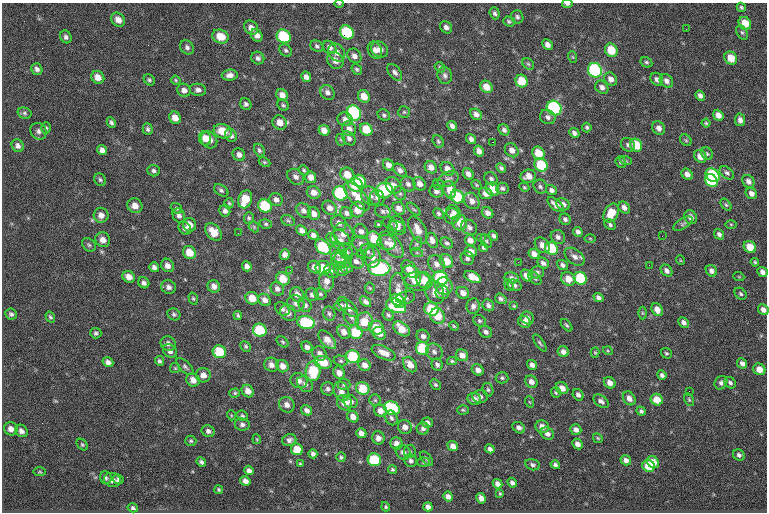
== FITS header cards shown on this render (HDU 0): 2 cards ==
NAXIS1  =                  765
NAXIS2  =                  510

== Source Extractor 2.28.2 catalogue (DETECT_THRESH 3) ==
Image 765 x 510 px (HDU 0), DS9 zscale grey, 1 PNG px = 1 image px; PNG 769 x 514 px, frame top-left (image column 1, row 510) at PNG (2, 3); each listed source drawn as its Kron ellipse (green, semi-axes under 4 px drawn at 4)
Background -1.71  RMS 10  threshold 30.7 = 3 sigma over >= 5 px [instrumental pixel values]
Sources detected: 478; all 478 listed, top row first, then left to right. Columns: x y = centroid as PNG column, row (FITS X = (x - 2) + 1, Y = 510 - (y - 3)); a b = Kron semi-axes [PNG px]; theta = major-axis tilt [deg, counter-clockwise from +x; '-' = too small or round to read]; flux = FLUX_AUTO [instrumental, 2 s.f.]
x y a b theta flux
339 4 4 3 - 580
567 4 5 3 - 1700
741 7 5 4 - 1200
495 13 6 5 - 1700
517 17 7 6 - 1800
118 20 8 6 -49 4800
509 21 6 5 - 1300
745 23 7 6 - 11000
446 27 6 5 - 2900
251 28 8 6 -48 4100
686 29 2 2 - 300
347 32 7 6 - 39000
742 32 8 5 -61 1400
257 35 6 5 - 4100
284 36 7 6 - 37000
66 37 7 5 -62 1900
220 37 8 7 - 12000
547 45 6 4 -47 3400
317 46 7 5 -32 1500
187 47 8 6 -48 2100
330 47 7 5 -44 2900
380 49 9 7 -36 4400
286 50 7 5 -44 1500
375 50 9 7 -66 4000
611 50 7 6 - 15000
337 52 9 7 -55 5000
354 56 8 6 -50 3400
573 57 6 3 -70 820
258 58 7 6 - 2100
731 58 7 6 - 10000
335 60 9 7 -50 5200
646 62 6 5 - 1300
528 64 6 5 - 1200
440 67 6 4 -47 920
37 69 6 5 - 2300
357 69 6 4 -53 1200
595 70 7 6 - 79000
395 72 9 6 -52 2500
230 75 8 5 4 3300
445 75 8 7 - 2600
98 77 7 6 - 5700
306 77 5 5 - 3000
611 79 7 6 - 4200
657 79 7 5 -49 2600
149 80 6 4 -45 1300
176 80 5 4 - 850
522 81 6 6 - 16000
666 81 7 6 - 2900
486 87 7 5 -46 8100
602 87 7 6 - 3000
184 90 7 6 - 3500
198 90 8 6 -9 2400
327 92 8 6 -50 2900
282 95 6 5 - 4400
700 95 5 4 - 2500
364 96 7 5 -58 7900
246 104 6 5 - 1700
283 105 6 5 - 1100
554 108 8 7 - 91000
404 112 6 6 - 1200
24 113 7 5 -16 1400
354 113 8 7 - 73000
476 114 6 5 - 3400
384 115 6 5 - 1400
718 115 6 5 - 4500
548 117 8 7 - 2400
175 118 6 5 - 6300
345 119 7 7 - 3000
740 120 6 5 - 3000
111 122 5 4 - 1700
280 122 7 7 - 6600
706 123 4 4 - 920
452 126 5 4 - 2500
587 127 5 4 - 1100
46 128 5 4 - 1000
659 128 7 6 - 3600
148 129 6 5 - 1500
349 129 8 6 -55 3900
366 129 6 5 - 14000
324 130 6 5 - 5000
504 130 6 5 - 2200
38 131 9 7 -55 2600
223 131 9 7 -20 12000
574 133 6 4 -43 2400
231 135 7 5 -55 2500
349 138 8 6 -51 2300
205 139 7 6 - 5600
471 139 5 4 - 2400
209 140 9 7 -51 6500
341 140 6 4 -71 860
686 140 6 5 - 1000
438 141 7 5 -59 1300
492 142 2 2 - 4200
628 145 8 6 -44 2100
636 145 7 5 -53 17000
18 146 6 5 - 2500
102 150 5 4 - 3000
259 150 7 5 -63 1500
512 150 8 6 -47 4100
479 151 5 5 - 3900
538 153 7 6 - 13000
707 154 6 5 - 1100
239 155 7 6 - 3000
700 156 7 5 -47 7000
626 161 6 4 -19 830
264 162 6 4 -26 960
621 162 6 5 - 1600
388 165 6 5 - 3700
541 165 7 6 - 27000
431 167 6 5 - 4600
501 168 5 4 - 1500
447 169 7 6 - 4400
304 170 5 4 - 990
400 170 8 5 -44 2600
154 171 6 5 - 1700
727 173 8 5 -39 1900
468 174 6 5 - 3000
687 174 6 5 - 3600
347 175 7 6 - 9200
712 175 7 6 - 62000
528 176 8 6 8 5200
296 177 9 7 -38 2900
311 177 6 5 - 4200
448 179 11 7 22 2800
491 179 7 6 - 1900
100 180 6 5 - 1300
360 181 7 5 -49 10000
711 181 7 5 -45 39000
748 181 7 5 -51 3800
408 184 8 6 -44 2400
419 184 7 6 - 4100
355 185 7 6 - 25000
393 185 9 7 -52 4800
439 185 6 5 - 1200
476 185 5 4 - 840
524 187 5 3 - 860
540 187 7 6 - 1800
502 188 6 5 - 1700
493 189 7 6 - 11000
221 190 8 5 -33 1600
384 190 8 8 - 36000
450 190 9 6 -75 7800
551 190 6 4 -34 2500
436 191 7 6 - 2400
314 192 7 6 - 4500
340 193 7 6 - 60000
400 193 7 5 -66 1500
486 193 7 5 -18 4300
751 193 6 5 - 3800
357 196 17 7 -49 9500
370 196 10 8 -44 4100
457 197 7 6 - 30000
377 198 8 7 - 2200
245 199 9 6 71 15000
276 200 7 6 - 2800
472 201 9 7 -50 4600
229 203 5 4 - 920
563 204 7 5 -33 3400
556 205 10 5 -39 4400
726 205 7 4 -53 1100
135 206 8 7 - 5400
265 206 7 6 - 31000
624 207 6 5 - 3500
176 208 6 5 - 1200
330 208 8 6 -43 4100
399 208 7 6 - 4500
414 209 8 3 -44 1000
358 210 8 7 - 7600
225 211 6 5 - 2400
304 211 8 6 -45 2800
383 211 8 6 -21 2000
454 212 8 6 -38 2300
347 213 6 5 - 2100
487 213 6 5 - 3400
611 213 10 7 62 13000
314 214 6 5 - 3500
438 214 5 5 - 1300
101 215 7 7 - 4400
179 215 7 6 - 2700
452 216 8 7 - 3600
691 217 7 6 - 3200
249 218 6 5 - 1200
565 219 6 5 - 2000
288 221 7 5 -27 1400
460 222 8 7 - 8300
339 223 8 7 - 3500
266 224 6 4 -16 1100
390 224 8 6 -45 1600
398 224 8 6 -56 4500
683 224 11 5 31 1700
731 224 5 4 - 720
189 225 7 6 - 5800
378 225 3 3 - 720
610 225 6 5 - 1600
254 227 6 4 -48 1000
469 227 8 7 - 2400
185 228 7 5 -47 2600
397 228 9 6 -26 3700
302 230 6 4 -42 3000
418 230 15 7 -63 8400
361 231 7 6 - 3000
213 232 10 6 -49 9700
578 232 5 4 - 2300
238 233 3 2 - 530
343 234 11 9 -64 5200
719 234 6 4 -50 2200
313 235 5 4 - 2300
493 236 5 4 - 1800
662 236 2 2 - 330
558 237 7 6 - 2300
332 238 6 4 -30 940
481 238 5 4 - 730
590 238 6 4 -1 730
374 239 8 6 -47 16000
103 240 7 7 - 4700
340 240 11 9 -50 3700
432 240 8 5 -65 3600
470 240 6 5 - 4200
486 241 7 5 -61 1300
361 243 8 7 - 2700
386 243 9 7 -11 3400
447 243 7 5 -36 1700
416 244 8 5 54 1400
89 245 8 5 -44 1500
392 245 16 8 -50 8500
542 245 9 6 -48 4500
323 247 9 6 -44 36000
750 247 6 5 - 10000
483 248 4 4 - 1100
551 248 7 6 - 27000
346 251 9 6 -55 2700
367 251 8 6 -45 2100
471 252 6 5 - 5000
189 253 7 6 - 10000
339 253 10 8 -61 4800
417 253 6 4 -19 1000
360 254 2 2 - 390
534 254 5 5 - 4500
285 255 5 5 - 2800
373 257 10 8 87 4600
575 257 11 7 -38 3900
467 258 7 6 - 2100
339 260 9 7 -66 3100
343 260 9 7 -32 2500
680 260 5 3 - 550
356 261 8 6 -36 2900
446 261 7 6 - 9400
518 262 2 2 - 910
755 262 4 4 - 990
543 263 6 5 - 2400
436 264 9 8 - 4400
167 265 7 6 - 4100
563 265 6 4 -37 2000
649 265 3 2 - 560
247 266 5 4 - 2900
154 267 5 4 - 2300
314 267 7 6 - 3800
323 268 7 7 - 13000
347 268 6 5 - 1200
379 268 11 7 1 66000
409 269 9 6 -53 7600
290 270 2 2 - 3900
341 270 7 6 - 2000
331 271 7 6 - 2100
666 271 6 5 - 2800
711 271 6 5 - 2600
537 272 7 6 - 1700
762 272 5 4 - 3100
411 276 11 9 -58 7300
527 276 6 5 - 5600
129 277 6 5 - 5300
472 277 9 5 -26 9500
739 277 5 3 - 640
440 278 7 6 - 56000
512 278 7 5 -13 2500
535 278 8 5 -46 1400
580 278 7 6 - 33000
283 279 7 6 - 11000
568 279 7 6 - 8000
425 280 9 7 -44 13000
327 281 10 7 86 5500
417 281 13 9 -6 7700
144 283 6 5 - 2100
509 285 6 4 -68 830
515 285 7 5 -25 2000
214 286 6 6 - 3800
444 286 9 8 - 4600
169 287 7 6 - 2800
370 288 5 5 - 920
277 289 7 6 - 2900
398 290 17 8 -85 7600
435 292 12 9 -66 6300
442 292 7 6 - 4700
463 293 6 5 - 4400
297 294 7 6 - 4500
320 294 6 5 - 1100
741 294 7 5 -45 1400
312 295 6 6 - 2200
193 298 6 4 -72 1000
252 298 7 6 - 9200
405 298 10 6 10 2200
598 298 5 4 - 2500
501 299 6 4 -36 1800
265 300 7 5 -40 3900
397 300 7 5 -29 15000
366 302 6 4 -40 2500
296 303 9 8 - 4000
305 305 7 6 - 2300
341 305 6 5 - 1500
488 305 6 5 - 2200
396 306 10 6 -23 34000
473 306 8 6 82 2700
514 306 4 3 - 720
348 307 13 6 -44 4900
282 309 8 6 -38 1900
431 309 7 6 - 23000
657 309 7 5 -60 5700
763 310 6 5 - 3200
288 313 9 7 -46 4000
642 313 6 4 -90 940
11 314 6 5 - 1700
174 314 7 5 -33 1400
329 314 7 6 - 1500
238 315 4 3 - 1100
388 315 6 5 - 1300
438 316 8 7 - 12000
50 317 6 4 -59 1100
351 317 9 7 -59 2900
527 318 7 6 - 4100
479 321 7 5 -31 1400
364 322 9 8 - 13000
524 322 7 5 -34 3400
683 322 5 5 - 2700
306 323 9 6 -10 42000
567 325 7 4 -48 1100
454 326 5 4 - 780
376 328 7 6 - 14000
402 329 9 6 -37 9900
260 330 7 6 - 31000
344 332 7 6 - 5100
356 332 7 6 - 23000
486 332 7 5 -35 2300
96 333 5 5 - 1400
379 333 7 6 - 4800
423 336 7 6 - 2500
327 340 11 6 -48 7200
283 342 7 4 -42 1100
540 343 10 4 -55 1300
168 344 8 7 - 3000
246 346 6 5 - 1200
307 347 6 5 - 2800
422 348 6 6 - 27000
170 351 8 6 -41 2500
608 351 5 3 - 630
219 352 7 6 - 23000
434 352 9 7 -47 2800
563 352 6 5 - 3200
384 353 13 6 -24 5800
595 353 5 4 - 830
666 353 6 5 - 1000
319 354 7 6 - 3300
462 355 6 5 - 4500
353 356 7 6 - 34000
159 361 5 4 - 1300
341 361 7 5 -15 1500
452 361 5 4 - 1100
108 362 5 4 - 2700
323 362 9 6 -17 17000
742 363 5 4 - 2600
271 365 7 6 - 3900
365 365 6 5 - 4100
410 365 8 6 -50 5800
437 365 6 5 - 1900
532 365 5 4 - 3100
283 366 6 5 - 4800
185 367 11 5 -44 1700
175 368 5 5 - 870
759 369 6 5 - 6700
478 370 6 5 - 3600
313 371 10 7 84 29000
339 373 6 5 - 4100
203 375 7 7 - 4800
662 375 5 4 - 2000
502 378 6 5 - 1300
193 380 7 6 - 5100
299 381 8 7 - 3800
531 382 6 5 - 3800
610 383 6 5 - 4300
721 383 7 6 - 2100
730 383 6 5 - 1800
305 384 9 6 -43 2700
344 384 6 5 - 1600
435 385 6 4 -45 1200
363 388 7 6 - 18000
562 388 7 5 -41 5700
328 389 6 6 - 2000
488 390 7 5 -72 1300
248 391 7 5 -52 5100
341 391 10 7 -69 4700
689 391 2 2 - 330
556 392 5 5 - 1200
235 393 5 4 - 990
578 395 6 5 - 2400
480 397 7 6 - 2400
629 398 7 5 -53 4100
474 399 7 6 - 3900
375 400 5 5 - 1100
657 400 6 5 - 9700
689 400 7 4 -63 1000
350 401 7 6 - 3200
601 401 8 5 -35 2600
530 402 6 3 -70 700
344 403 8 7 - 7500
287 405 8 7 - 4100
392 408 8 6 -30 46000
307 410 6 5 - 2900
463 410 6 5 - 1000
380 411 6 6 - 4300
641 411 5 4 - 1600
231 415 5 3 - 600
242 416 6 5 - 1200
353 417 6 5 - 4300
391 418 7 6 - 1800
427 423 5 5 - 2600
242 424 7 6 - 2300
405 427 7 6 - 4500
542 427 7 6 - 4800
519 428 7 5 -33 3000
11 429 7 6 - 4100
423 429 6 6 - 2100
576 429 6 5 - 3500
21 431 7 5 -42 2900
208 431 7 5 -30 2600
361 433 5 5 - 4400
547 434 7 5 -34 3300
378 438 6 6 - 3800
598 438 5 4 - 880
257 439 5 3 - 680
289 440 7 6 - 2400
191 441 5 5 - 1200
396 443 6 6 - 3500
577 444 6 5 - 3700
82 445 6 4 -48 1000
453 446 5 5 - 4000
297 449 6 5 - 12000
490 449 5 4 - 2300
410 451 6 5 - 1300
403 452 8 6 -36 3400
313 454 4 4 - 2100
739 455 6 5 - 1900
341 457 5 4 - 1100
427 459 8 4 -51 1200
374 460 7 6 - 34000
626 460 5 5 - 3200
411 461 6 6 - 2100
201 462 5 4 - 1600
424 462 6 4 -4 1100
653 462 6 5 - 8000
300 464 4 4 - 840
533 465 7 5 -15 1700
555 465 5 4 - 1900
648 466 6 6 - 19000
392 469 5 4 - 1200
249 470 5 4 - 2800
40 472 6 3 -1 770
106 478 6 5 - 1600
118 479 5 4 - 1400
112 480 8 7 - 4300
245 481 5 4 - 2900
512 483 5 4 - 2400
497 484 5 4 - 3100
219 490 4 4 - 980
500 493 4 3 - 760
448 496 5 4 - 3000
481 498 5 4 - 3500
386 507 5 4 - 1100
428 507 4 4 - 2800
133 508 5 4 - 1500
At the frame edge (FLAGS 8, measured only in part): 3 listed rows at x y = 339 4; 567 4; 763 310